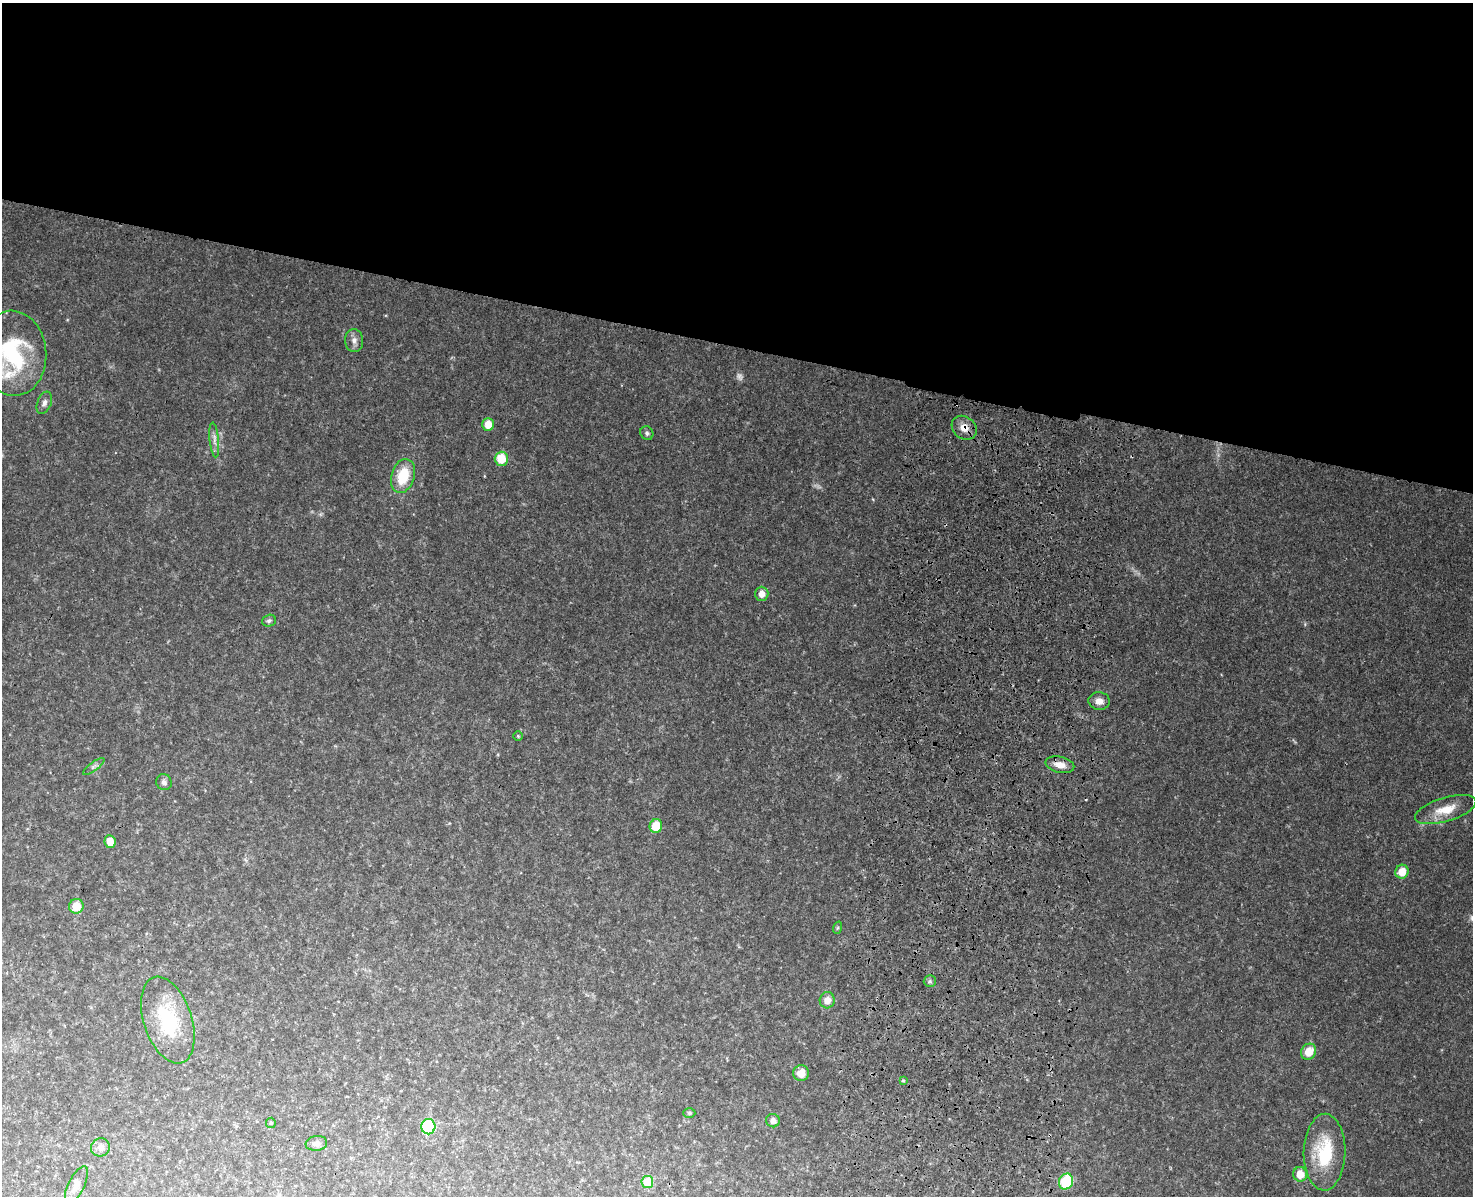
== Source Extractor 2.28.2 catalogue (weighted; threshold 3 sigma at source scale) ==
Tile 2 of 3 x 4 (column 2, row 1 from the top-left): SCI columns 1703-3173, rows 3615-4808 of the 4992 x 4837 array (HDU 1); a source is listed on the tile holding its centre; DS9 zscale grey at full resolution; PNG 1475 x 1198 px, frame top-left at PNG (2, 3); each listed source drawn as its Kron ellipse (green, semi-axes under 4 px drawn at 4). Shown black and unused: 29% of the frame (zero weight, under 3 of 4 exposures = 6% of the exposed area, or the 3 px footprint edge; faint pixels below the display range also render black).
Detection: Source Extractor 2.28.2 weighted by HDU 2 'WHT'; one run over the whole footprint, this tile lists its part. Background 0.0336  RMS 0.0041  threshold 0.0186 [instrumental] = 3 sigma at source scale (4.5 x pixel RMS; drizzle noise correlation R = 1.50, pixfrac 1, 0.05/0.05 arcsec/px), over >= 5 px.
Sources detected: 42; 2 too faint to see at this stretch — neither listed nor drawn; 1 inside a brighter listed object's ellipse — not listed separately; the other 39 listed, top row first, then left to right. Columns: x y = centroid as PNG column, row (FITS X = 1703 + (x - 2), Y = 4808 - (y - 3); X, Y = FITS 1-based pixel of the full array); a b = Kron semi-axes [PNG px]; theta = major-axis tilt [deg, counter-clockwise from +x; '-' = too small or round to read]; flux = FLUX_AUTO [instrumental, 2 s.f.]
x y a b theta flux
354 340 11 9 -82 2.5
13 353 43 33 -85 42
44 403 12 7 69 1.8
488 424 6 6 - 6.1
964 428 13 11 -38 4.9
647 433 7 6 - 1.2
214 440 17 4 -84 2.4
501 459 7 6 - 11
403 476 17 11 73 15
762 594 7 6 - 3.8
269 621 7 6 - 1.2
1099 701 11 8 -6 3.4
518 736 4 4 - 0.51
1060 765 15 8 -13 4.5
94 767 13 4 37 1.2
164 782 8 7 - 1.8
1446 810 32 12 17 9.6
656 826 7 6 - 11
110 842 6 5 - 5.5
1402 872 7 6 - 6.8
76 906 7 7 - 7
837 928 6 4 71 0.61
930 981 6 6 - 0.94
827 1000 8 7 - 4.5
168 1020 45 24 -72 29
1309 1052 8 7 - 6.8
801 1073 8 7 - 4.8
903 1080 4 3 - 0.48
689 1113 6 5 - 0.66
773 1121 7 6 - 2.7
271 1123 5 5 - 0.54
428 1127 8 7 - 28
316 1143 11 7 9 1.9
100 1147 9 9 - 2.5
1324 1152 38 21 89 24
1300 1174 7 7 - 6.5
647 1182 6 6 - 13
1066 1182 8 7 - 21
76 1185 20 8 63 3.3
Overlapping masked pixels (flux is a lower limit): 1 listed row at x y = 964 428
Isophote crosses this tile's border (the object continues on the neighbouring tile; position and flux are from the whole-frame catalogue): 1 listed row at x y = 13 353